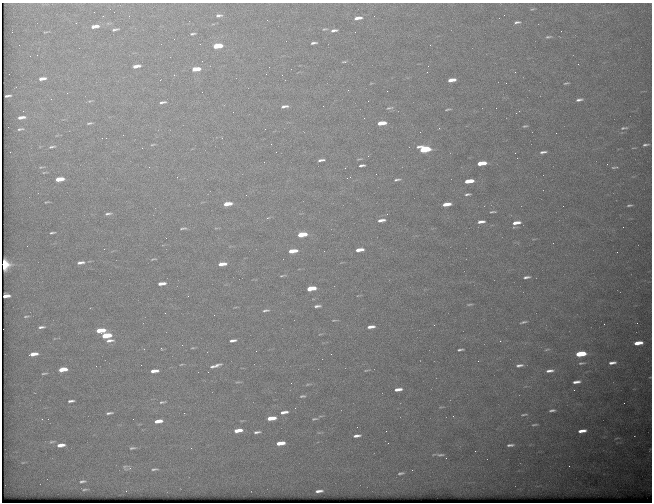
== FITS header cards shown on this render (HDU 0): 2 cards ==
NAXIS1  =                  650 / Width of table row in bytes
NAXIS2  =                  500 / Number of rows in table

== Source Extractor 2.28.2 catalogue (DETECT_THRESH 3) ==
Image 650 x 500 px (HDU 0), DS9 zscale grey, 1 PNG px = 1 image px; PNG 654 x 504 px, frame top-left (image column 1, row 500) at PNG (2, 3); no overlay
Background 598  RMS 2.9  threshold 8.81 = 3 sigma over >= 5 px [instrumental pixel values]
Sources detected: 168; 1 with non-positive FLUX_AUTO (blend fragments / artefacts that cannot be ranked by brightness) is not listed; the other 167 listed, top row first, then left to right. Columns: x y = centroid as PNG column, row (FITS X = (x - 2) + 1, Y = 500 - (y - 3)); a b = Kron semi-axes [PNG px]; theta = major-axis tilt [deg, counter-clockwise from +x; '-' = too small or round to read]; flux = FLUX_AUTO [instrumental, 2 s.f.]
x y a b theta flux
532 9 6 3 25 230
219 15 9 4 5 580
504 15 2 2 - 100
358 18 8 3 9 1100
517 22 7 3 8 460
95 26 9 4 9 1500
115 29 7 3 11 410
325 29 7 4 14 290
334 30 8 4 10 600
193 34 6 3 10 350
548 37 10 4 7 460
314 43 6 3 7 510
200 44 2 2 - 98
19 45 2 2 - 110
430 45 2 2 - 260
217 46 7 4 7 5900
344 62 6 3 5 230
578 64 2 2 - 92
136 66 7 3 11 1300
196 69 8 4 7 3400
515 72 3 3 - 130
266 74 2 2 - 230
42 79 7 3 9 950
451 80 7 3 9 1900
566 83 6 2 13 270
67 93 2 2 - 130
579 100 7 3 13 570
90 101 5 4 - 240
162 102 10 4 12 540
284 106 10 4 9 820
323 106 2 2 - 190
389 108 8 3 12 310
448 109 7 3 11 280
23 111 2 2 - 130
21 117 7 3 9 1000
89 123 7 3 10 320
381 123 7 3 8 3300
525 126 5 2 - 230
439 128 4 4 - 190
624 128 11 4 10 470
20 129 7 3 12 370
106 138 2 2 - 100
153 144 7 2 10 220
645 145 6 2 8 380
52 147 11 4 10 550
142 148 2 2 - 880
424 149 9 4 1 15000
10 152 2 2 - 110
543 152 6 2 8 470
368 156 3 2 - 110
321 160 7 3 7 560
481 163 8 3 8 4000
607 164 2 2 - 340
362 165 6 3 7 470
41 167 10 4 5 390
149 167 2 2 - 93
614 167 7 2 6 250
345 168 2 2 - 100
44 172 8 3 9 270
59 179 8 4 9 3500
397 179 10 4 10 560
469 181 8 3 8 4100
467 194 6 3 8 390
246 195 3 2 - 160
47 202 6 3 15 240
227 204 7 4 8 2900
447 204 8 3 9 2200
629 205 5 2 - 290
492 212 6 2 5 320
108 214 9 5 9 570
381 220 8 4 8 1200
481 222 7 3 6 910
516 223 9 4 8 1500
623 227 2 2 - 340
183 228 6 2 7 290
52 233 7 3 8 350
302 234 8 4 8 6200
359 250 8 4 8 2100
293 251 8 3 8 3100
153 259 6 2 16 200
80 262 9 4 8 840
4 264 5 5 - 15000
222 264 7 3 8 1900
282 275 8 2 11 250
526 277 10 4 9 650
162 283 7 3 7 1300
311 288 8 4 8 4700
6 296 6 3 8 97
469 304 9 3 4 310
317 306 8 3 6 580
266 310 9 4 7 480
165 313 2 2 - 110
26 316 8 3 4 300
334 320 7 3 5 220
523 322 10 3 14 410
604 324 2 2 - 450
41 327 9 4 5 600
371 327 7 3 8 970
100 330 8 4 6 4300
106 335 8 4 8 6700
109 340 9 4 7 810
233 340 7 3 9 670
500 341 3 3 - 130
638 343 7 3 7 2600
192 348 6 3 0 210
162 349 3 2 - 110
547 349 8 3 12 250
460 350 6 2 10 400
33 354 8 3 7 1900
331 354 2 2 - 310
581 354 8 4 7 8700
478 361 2 2 - 340
581 363 10 4 9 440
612 363 8 3 7 780
181 364 6 3 10 200
141 365 2 2 - 130
216 365 10 3 20 790
519 365 9 4 8 680
212 366 5 3 - 390
63 369 7 4 6 2900
367 370 8 3 9 260
154 371 7 3 7 1500
550 371 10 4 6 900
208 372 2 2 - 110
44 373 8 3 4 290
576 382 8 3 10 920
291 383 3 2 - 150
308 384 5 3 - 210
398 389 8 4 8 1400
574 390 2 2 - 110
302 396 6 3 6 280
71 401 6 3 5 540
162 402 10 4 13 410
552 410 8 4 8 550
284 412 7 3 10 960
109 413 8 3 8 480
184 413 3 2 - 190
524 414 9 3 6 330
453 416 2 2 - 120
271 418 8 4 8 3100
42 419 3 2 - 270
133 419 2 2 - 210
314 419 8 3 10 300
158 421 8 4 9 1800
534 425 7 3 5 320
238 430 8 4 8 2300
386 431 2 2 - 540
582 431 8 3 8 1500
257 432 7 3 7 480
319 433 6 4 -19 240
357 436 9 4 6 890
616 438 8 2 21 180
52 442 9 4 11 360
280 443 8 4 7 2600
61 445 7 3 7 1500
510 445 7 3 5 490
132 448 9 4 8 430
475 451 2 2 - 410
440 455 8 3 1 390
23 462 5 3 - 150
569 466 2 2 - 93
125 467 10 8 -20 600
155 469 9 4 5 430
401 473 6 2 9 360
82 481 8 4 11 430
85 489 7 3 6 250
319 491 7 3 9 840
At the frame edge (FLAGS 8, measured only in part): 1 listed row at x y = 4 264
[1 non-positive-flux detection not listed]